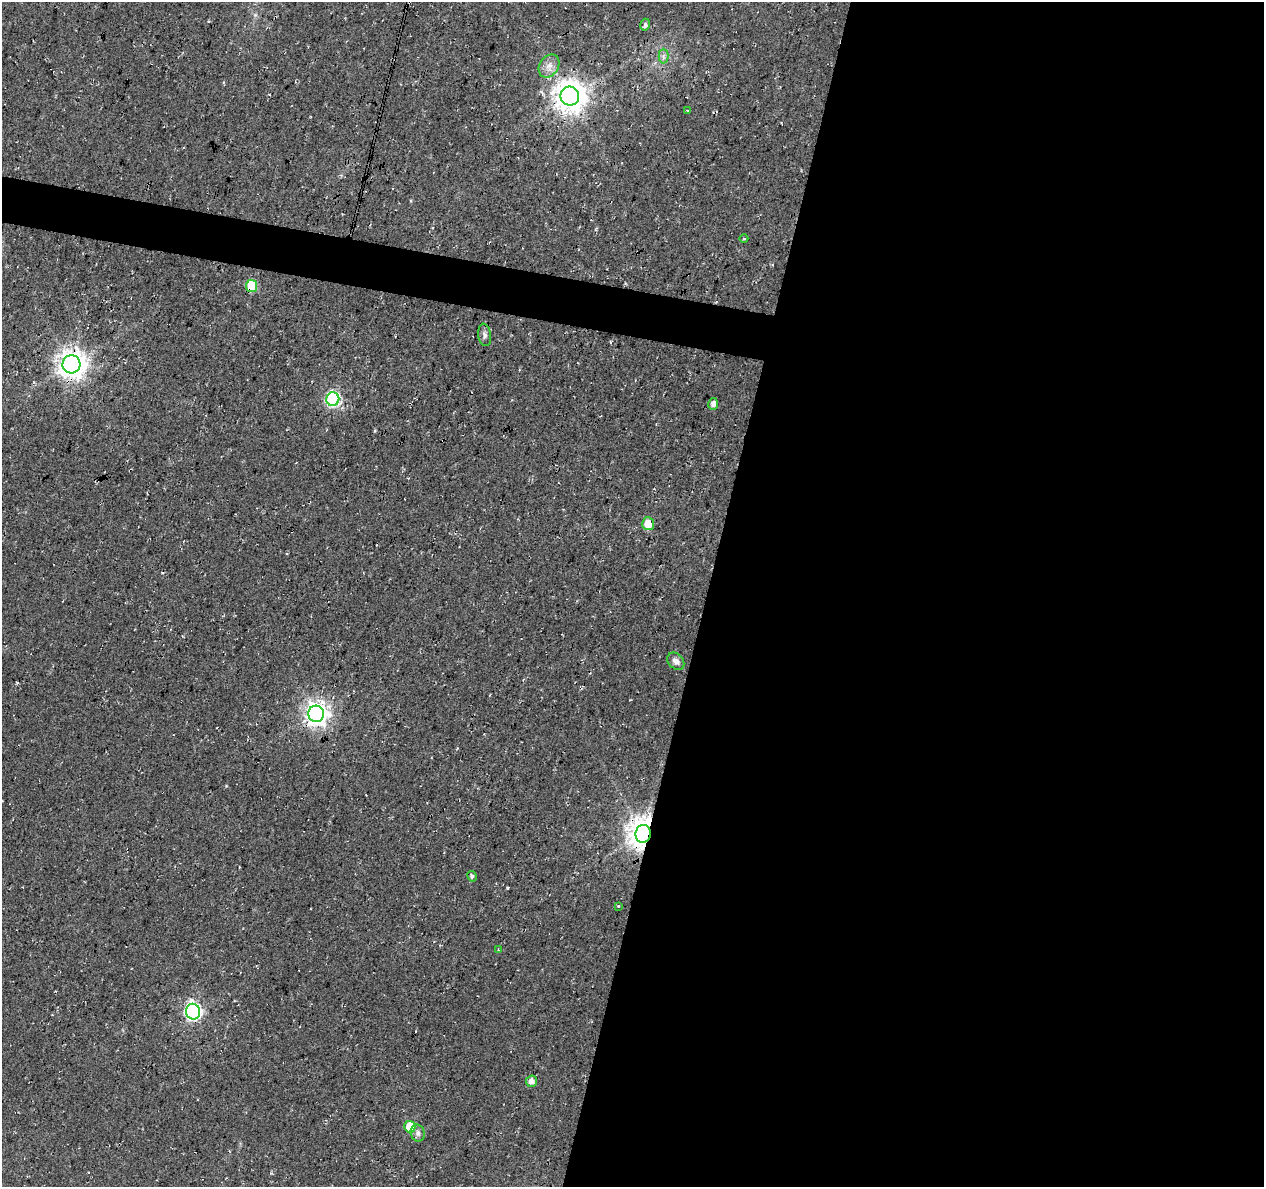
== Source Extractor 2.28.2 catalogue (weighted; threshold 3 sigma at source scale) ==
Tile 12 of 4 x 4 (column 4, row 3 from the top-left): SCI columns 3788-5049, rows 1410-2594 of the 5059 x 5250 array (HDU 1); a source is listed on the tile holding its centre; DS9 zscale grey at full resolution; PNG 1266 x 1189 px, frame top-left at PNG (2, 2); each listed source drawn as its Kron ellipse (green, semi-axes under 4 px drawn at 4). Shown black and unused: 47% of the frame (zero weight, under 3 of 4 exposures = <1% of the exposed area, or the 3 px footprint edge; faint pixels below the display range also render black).
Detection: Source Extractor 2.28.2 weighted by HDU 2 'WHT'; one run over the whole footprint, this tile lists its part. Background 0.0177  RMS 0.0054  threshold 0.0241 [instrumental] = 3 sigma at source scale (4.5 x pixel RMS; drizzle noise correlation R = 1.50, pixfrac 1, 0.0396/0.0396 arcsec/px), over >= 5 px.
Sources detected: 22; all 22 listed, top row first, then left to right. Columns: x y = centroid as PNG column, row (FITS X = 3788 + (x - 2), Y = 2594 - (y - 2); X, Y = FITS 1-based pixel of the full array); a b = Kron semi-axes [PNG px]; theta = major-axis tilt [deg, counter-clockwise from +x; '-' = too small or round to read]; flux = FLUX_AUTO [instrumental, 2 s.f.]
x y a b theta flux
645 25 6 4 75 1.3
663 56 7 5 -90 1.5
549 66 12 9 56 4.1
570 96 9 9 - 850
687 111 3 3 - 0.49
744 238 4 3 - 0.63
252 286 6 5 - 29
485 335 11 6 -82 1.9
71 364 9 9 - 640
333 399 7 6 - 95
713 404 6 5 - 2.9
648 524 6 6 - 8.9
676 661 10 7 -46 2.9
316 714 8 8 - 410
643 834 9 7 83 850
472 876 5 4 - 1.3
618 906 3 2 - 0.61
498 950 3 2 - 0.43
193 1012 8 7 - 160
531 1081 6 5 - 3.1
410 1127 6 5 - 14
418 1133 8 7 - 2.1
Overlapping masked pixels (flux is a lower limit): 4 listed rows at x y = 252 286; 71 364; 316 714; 643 834